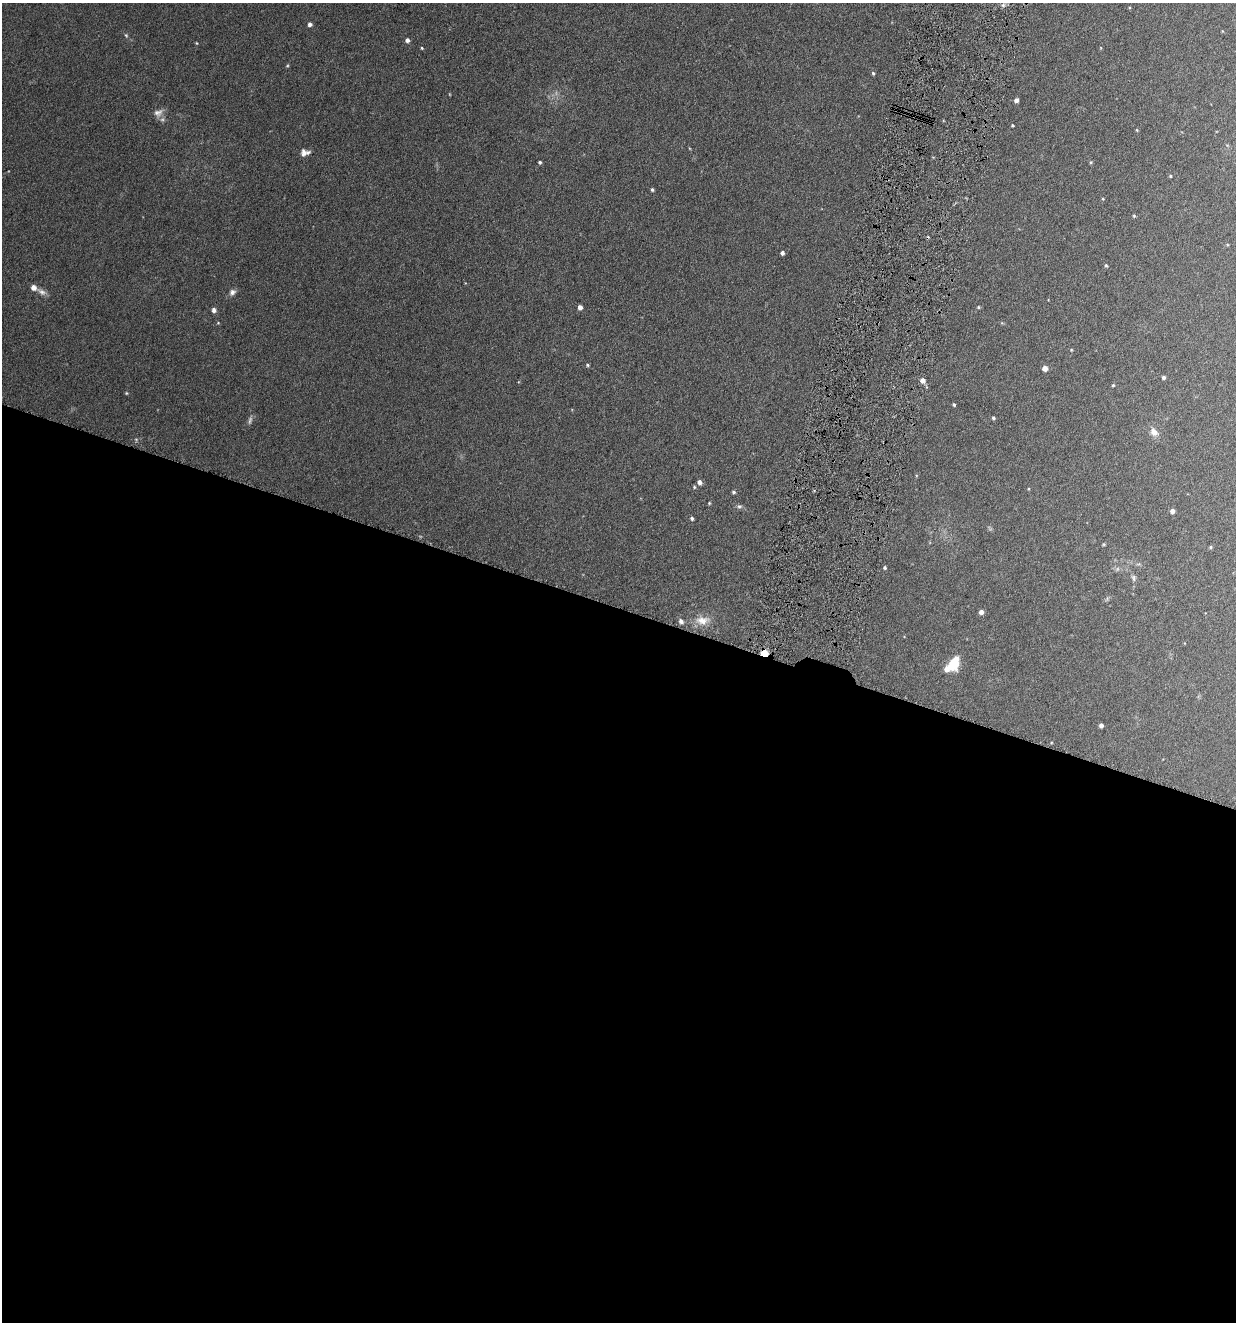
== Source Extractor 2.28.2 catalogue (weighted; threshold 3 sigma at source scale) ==
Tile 14 of 4 x 4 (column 2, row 4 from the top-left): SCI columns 1371-2604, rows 4-1323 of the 5336 x 5285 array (HDU 1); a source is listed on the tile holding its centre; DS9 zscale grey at full resolution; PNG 1238 x 1324 px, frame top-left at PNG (2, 3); no overlay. Shown black and unused: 54% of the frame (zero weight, under 4 of 8 exposures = <1% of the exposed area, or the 3 px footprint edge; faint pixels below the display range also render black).
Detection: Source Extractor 2.28.2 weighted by HDU 2 'WHT'; one run over the whole footprint, this tile lists its part. Background 0.154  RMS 0.0064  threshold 0.0261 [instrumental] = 3 sigma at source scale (4.09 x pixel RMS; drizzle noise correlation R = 1.36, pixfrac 0.8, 0.05/0.05 arcsec/px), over >= 5 px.
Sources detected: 57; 2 too faint to see at this stretch — not listed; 1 inside a brighter listed object's ellipse — not listed separately; the other 54 listed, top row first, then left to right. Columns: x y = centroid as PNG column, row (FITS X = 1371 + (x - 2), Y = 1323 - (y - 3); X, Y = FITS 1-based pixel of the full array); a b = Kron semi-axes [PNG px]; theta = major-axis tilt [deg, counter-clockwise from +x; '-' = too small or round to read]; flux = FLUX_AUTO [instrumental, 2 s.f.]
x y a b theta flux
1003 5 5 5 - 1.1
310 24 4 4 - 2.2
126 35 6 4 -44 0.78
407 40 5 4 - 2
196 43 4 4 - 0.47
421 48 4 3 - 0.67
287 66 5 4 - 0.59
873 73 5 4 - 0.85
1016 100 5 4 - 2
158 113 14 10 23 3.9
1012 125 4 3 - 0.63
1137 130 4 3 - 0.57
305 152 10 7 4 3.6
540 162 4 3 - 0.86
1091 162 5 4 - 0.77
1170 176 4 3 - 0.62
652 190 3 3 - 1
1103 199 4 3 - 0.49
1134 216 4 4 - 0.69
782 253 4 3 - 1.7
1106 265 5 3 - 0.78
33 287 6 6 - 3.4
42 292 14 7 -30 2.9
232 292 9 7 31 2.2
580 307 5 4 - 2.6
978 307 4 4 - 0.64
214 310 6 5 - 1.9
1071 350 4 3 - 0.45
587 365 5 4 - 0.77
1045 368 4 4 - 4.9
1163 377 3 3 - 1.3
923 380 5 5 - 2.9
1113 385 4 4 - 0.63
126 393 4 4 - 0.57
954 405 4 3 - 0.83
993 418 4 3 - 0.97
1154 432 13 9 -49 4.1
699 482 5 4 - 2.4
694 487 4 4 - 0.65
733 492 4 4 - 1
709 503 4 3 - 0.58
739 506 7 6 - 1.3
1172 511 4 4 - 2.9
692 518 4 4 - 1.1
1104 544 4 4 - 0.64
1211 547 4 4 - 0.71
885 568 4 3 - 0.91
1134 578 9 6 -89 1.5
981 612 4 4 - 2.7
703 620 20 12 2 8.1
681 621 8 6 -48 2
764 653 5 4 - 22
953 664 14 9 62 18
1101 725 4 4 - 1.8
Overlapping masked pixels (flux is a lower limit): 1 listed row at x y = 764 653